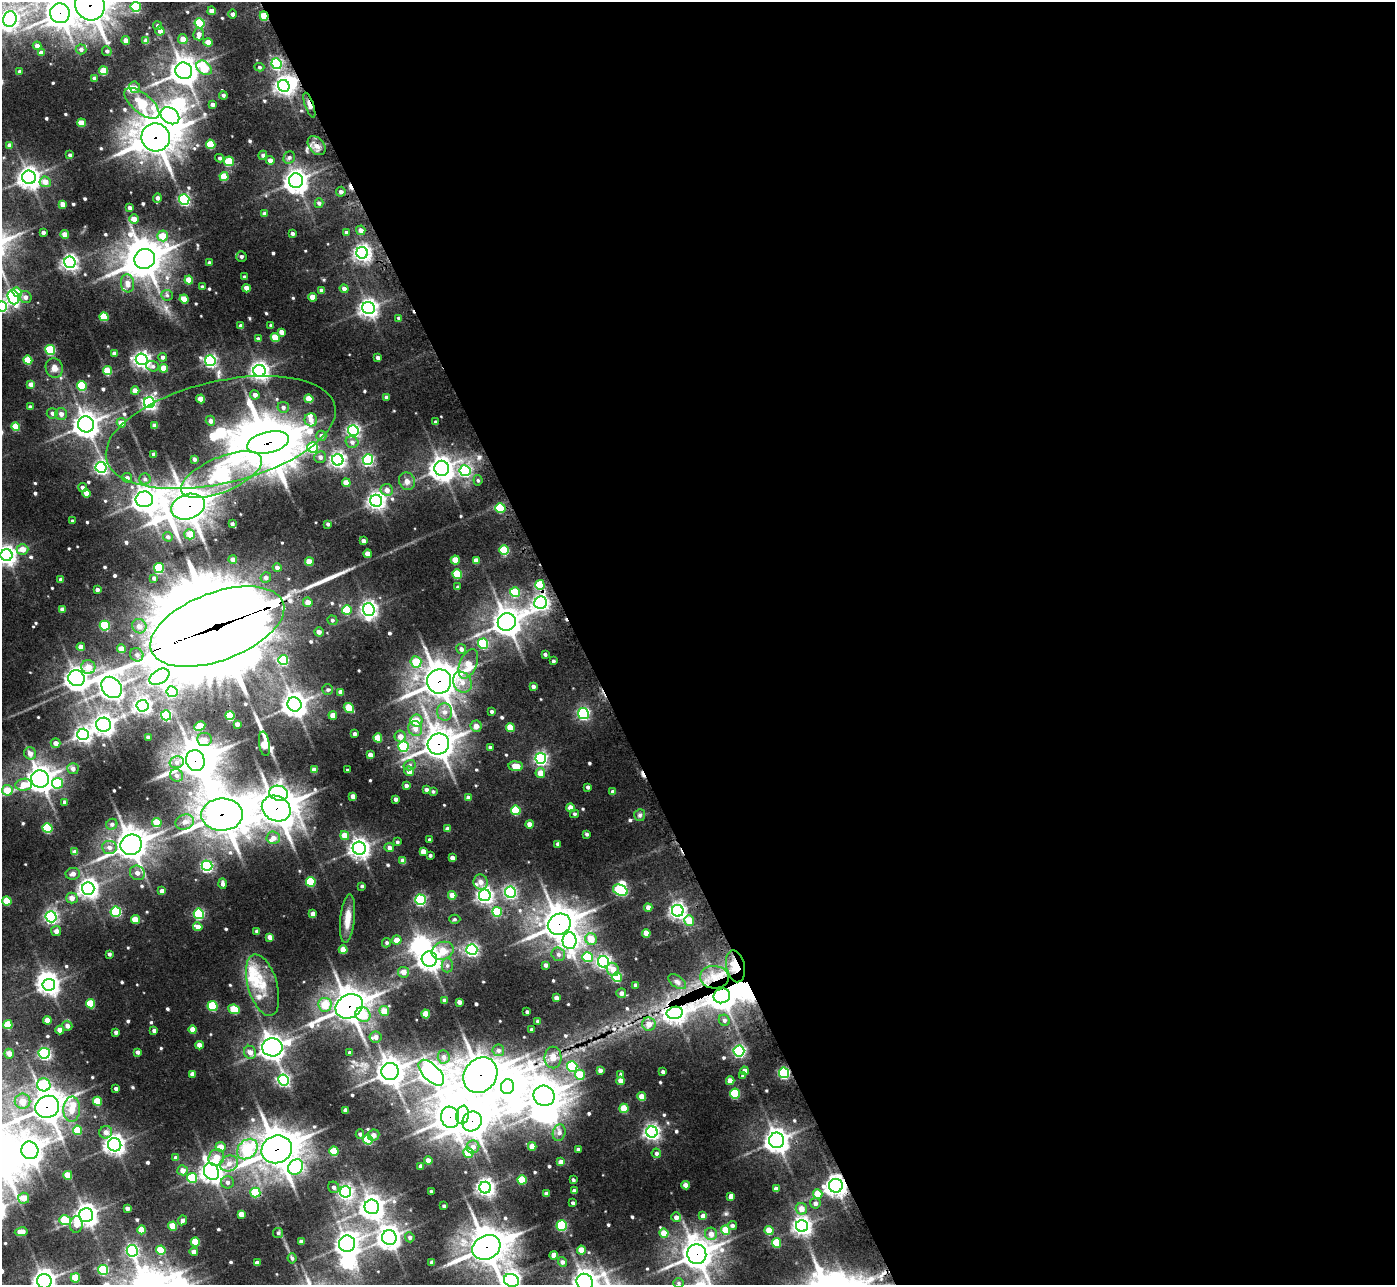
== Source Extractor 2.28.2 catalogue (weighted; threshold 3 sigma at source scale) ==
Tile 8 of 4 x 4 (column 4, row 2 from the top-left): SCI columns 4194-5586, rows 2719-4001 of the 5602 x 5572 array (HDU 1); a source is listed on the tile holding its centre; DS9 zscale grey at full resolution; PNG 1397 x 1287 px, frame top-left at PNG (2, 2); each listed source drawn as its Kron ellipse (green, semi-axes under 4 px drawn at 4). Shown black and unused: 59% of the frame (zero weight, under 2 of 3 exposures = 2% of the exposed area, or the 3 px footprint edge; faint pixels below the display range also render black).
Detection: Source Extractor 2.28.2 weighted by HDU 2 'WHT'; one run over the whole footprint, this tile lists its part. Background 0.0429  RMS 0.0097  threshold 0.0437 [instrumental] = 3 sigma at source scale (4.5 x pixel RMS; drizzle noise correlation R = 1.50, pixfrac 1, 0.05/0.05 arcsec/px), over >= 5 px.
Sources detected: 602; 17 inside a brighter object's white glare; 2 cosmic-ray / hot-pixel residue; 1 long thin detection or spike segment (spike, bleed or trail) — neither listed nor drawn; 14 inside a brighter listed object's ellipse — not listed separately; of the other 568, all 500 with FLUX_AUTO >= 1.32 (the completeness limit of this list) listed and drawn (68 fainter detections not listed), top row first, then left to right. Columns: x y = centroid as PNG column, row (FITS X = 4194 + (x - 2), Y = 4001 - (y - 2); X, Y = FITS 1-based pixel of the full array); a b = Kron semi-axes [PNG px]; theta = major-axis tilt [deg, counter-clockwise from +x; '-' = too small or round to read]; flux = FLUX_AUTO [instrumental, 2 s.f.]
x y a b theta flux
90 5 15 14 - 930
136 7 5 5 - 57
212 11 4 4 - 6.3
60 13 10 10 - 660
232 14 4 4 - 2.7
264 16 5 3 - 26
10 19 8 6 77 260
200 23 5 5 - 59
157 25 4 4 - 1.6
160 31 4 4 - 4.2
199 34 6 5 - 4.1
183 39 5 5 - 7.7
126 41 4 4 - 7.5
146 41 4 4 - 7
208 42 4 4 - 11
37 46 4 4 - 3.5
81 49 5 5 - 2.6
107 51 5 5 - 1.8
41 53 4 4 - 4.1
277 64 5 5 - 91
259 67 5 4 - 1.4
204 68 8 6 -41 22
20 71 3 3 - 2.1
104 71 4 4 - 19
184 71 8 8 - 840
94 78 3 3 - 2.6
284 86 6 5 - 310
135 87 6 5 - 3.2
223 95 4 4 - 2
142 103 21 9 -39 41
212 104 4 3 - 2.9
309 105 13 4 -71 7.5
170 116 10 7 -35 380
82 123 4 4 - 13
156 137 14 14 - 960
211 144 5 4 - 24
9 145 4 3 - 2.9
317 146 11 7 -50 5.1
70 155 4 3 - 2.2
263 155 4 4 - 1.6
220 158 4 4 - 1.8
289 158 6 5 - 2
270 160 4 4 - 3.6
229 161 5 4 - 29
224 176 4 4 - 22
29 177 7 6 - 480
296 181 7 7 - 560
45 182 5 5 - 7.7
341 192 5 5 - 2.4
157 198 4 4 - 2.8
184 200 5 5 - 110
319 203 5 4 - 1.6
63 204 4 4 - 6
130 208 4 3 - 2.9
264 214 4 4 - 2.4
134 219 5 4 - 7.8
361 230 5 4 - 4.7
43 232 4 3 - 2.6
347 232 4 3 - 2.2
292 234 3 3 - 1.9
65 235 4 4 - 9.6
163 236 5 5 - 14
362 253 6 5 - 280
241 256 5 5 - 1.9
145 259 10 9 - 960
70 262 6 5 - 260
209 263 3 3 - 1.9
244 277 3 3 - 1.9
189 280 4 4 - 14
127 283 9 6 -84 6.1
202 287 3 3 - 1.8
246 288 4 4 - 6.4
344 289 4 4 - 3.2
322 290 3 3 - 2.5
17 292 5 4 - 15
167 295 5 5 - 1.7
13 297 7 5 -70 130
25 297 6 6 - 3.6
312 297 4 4 - 7.5
184 299 4 4 - 16
2 306 5 5 - 100
368 308 6 6 - 360
104 317 4 4 - 28
399 318 4 3 - 1.6
271 325 3 3 - 1.4
241 326 4 4 - 2.6
281 332 4 4 - 5.1
275 337 4 4 - 19
258 339 4 3 - 2.5
50 350 5 4 - 48
114 353 4 4 - 4.3
163 357 4 4 - 2.2
378 357 3 3 - 2
142 359 6 5 - 270
28 360 4 4 - 20
210 361 5 5 - 150
153 366 6 5 - 2.2
54 368 10 8 -74 4.5
164 368 4 4 - 13
107 371 4 4 - 19
260 371 6 6 - 350
31 384 4 4 - 5.7
82 386 5 4 - 41
135 391 4 4 - 8.3
255 395 4 4 - 4
386 397 4 3 - 2.9
201 399 4 4 - 10
309 399 4 4 - 14
149 403 5 5 - 190
30 407 4 3 - 2.8
283 407 6 5 - 2.5
52 413 5 5 - 2.6
61 414 6 6 - 4
311 420 6 6 - 5
210 421 5 4 - 3.2
436 422 3 3 - 2.2
121 423 5 4 - 8.1
86 424 8 8 - 620
155 426 4 4 - 5
15 427 4 4 - 18
353 430 5 5 - 160
221 432 117 51 13 230
321 436 5 5 - 2.8
268 442 21 10 14 1400
352 442 6 5 - 2.7
313 447 5 5 - 64
154 454 4 4 - 4.4
320 457 6 6 - 3
194 459 4 3 - 2.2
338 460 6 5 - 240
368 460 5 5 - 92
101 467 5 5 - 160
442 468 7 7 - 580
465 471 5 5 - 110
222 475 43 17 23 300
127 478 5 4 - 2.7
145 479 5 5 - 2
478 480 5 4 - 1.5
407 481 9 7 -64 4.8
346 483 4 4 - 9.2
82 487 4 4 - 2.2
387 490 6 6 - 5.3
86 493 4 4 - 7.1
144 499 8 8 - 600
376 501 6 6 - 320
188 507 17 12 19 1300
500 508 5 5 - 35
73 521 3 3 - 2.4
232 524 4 3 - 2.1
328 524 3 3 - 1.7
189 534 5 5 - 9.2
168 537 5 4 - 1.9
363 541 4 3 - 3.2
22 549 6 5 - 7.7
504 550 5 4 - 36
367 554 4 4 - 6.7
6 555 6 6 - 380
233 559 4 4 - 3.6
455 560 4 4 - 13
476 560 4 4 - 6.7
309 562 4 4 - 13
159 568 5 5 - 45
277 568 4 4 - 3
457 574 5 4 - 30
154 578 3 3 - 2.1
266 578 5 5 - 2.5
61 580 4 4 - 3.7
540 585 5 4 - 29
458 587 3 3 - 1.7
97 590 3 3 - 2.3
515 592 5 5 - 29
308 602 5 4 - 6.4
541 603 6 6 - 230
62 609 4 4 - 4.2
369 609 6 6 - 270
347 610 5 5 - 36
332 620 5 4 - 1.8
507 622 9 8 - 790
105 626 5 5 - 53
139 626 7 7 - 5.5
217 627 70 34 21 18000
319 632 5 4 - 3.4
483 644 5 5 - 53
81 647 4 4 - 7.1
122 649 4 4 - 12
461 649 5 5 - 3.2
545 654 3 3 - 1.8
137 655 7 6 - 3.2
283 660 5 5 - 43
553 661 3 3 - 1.5
416 662 5 5 - 18
468 664 15 8 67 17
88 667 7 7 - 8.7
159 677 11 7 32 270
76 678 8 8 - 440
439 681 12 12 - 1100
462 682 11 9 -60 7.9
112 687 11 9 -51 490
533 687 4 3 - 2.4
328 690 5 5 - 1.7
172 692 5 5 - 47
340 692 4 4 - 4.6
294 704 7 7 - 620
142 706 6 6 - 270
349 708 5 4 - 25
492 711 3 3 - 1.6
444 712 8 7 - 5.1
583 714 5 5 - 120
166 715 5 5 - 76
333 715 4 4 - 7.9
230 716 4 4 - 28
417 721 6 6 - 11
237 724 4 3 - 3.2
104 725 7 7 - 370
200 726 5 4 - 16
476 726 5 5 - 4.9
510 727 4 4 - 16
415 728 7 6 - 5.6
83 734 6 5 - 240
354 734 3 3 - 2.3
400 736 6 5 - 6.4
148 737 3 3 - 2.3
378 738 4 4 - 14
204 740 7 6 - 5
56 743 5 4 - 4.7
264 744 12 5 -81 21
438 744 11 10 - 830
403 746 5 5 - 51
490 747 4 3 - 2
30 753 6 5 - 5.1
370 755 4 4 - 5.2
541 758 5 5 - 160
195 761 10 9 - 970
177 762 7 5 14 3.4
410 765 6 5 - 2.1
516 766 7 4 -5 12
73 769 5 5 - 3.3
314 770 4 4 - 6.5
348 770 3 3 - 1.4
409 771 5 4 - 5.6
540 773 5 4 - 9.5
176 775 6 6 - 3
40 779 9 8 - 630
57 783 5 5 - 35
24 785 8 6 8 12
406 786 4 3 - 2.6
588 787 3 3 - 1.9
7 790 5 5 - 16
426 790 4 4 - 2.6
433 791 4 3 - 1.4
613 792 4 4 - 3.4
279 793 9 7 -17 80
353 796 4 4 - 7
468 798 4 4 - 4.8
395 799 4 3 - 2.5
65 802 4 3 - 2
571 808 4 4 - 9.2
276 809 15 12 -25 1200
516 810 5 4 - 31
574 814 4 3 - 1.4
222 815 21 16 1 1400
640 815 6 5 - 1.9
157 822 5 4 - 15
185 822 9 7 18 5.5
112 824 6 5 - 2.2
529 824 4 4 - 5.7
48 828 5 5 - 49
448 829 4 3 - 3.3
587 834 3 3 - 1.5
345 836 5 4 - 12
273 838 7 6 - 5.4
430 840 3 3 - 1.5
397 842 4 3 - 1.4
558 844 4 3 - 2.8
131 845 11 10 - 920
109 847 7 6 - 4.4
359 848 6 6 - 360
389 848 5 4 - 3.4
423 851 4 4 - 5.4
75 852 4 4 - 5.1
430 855 3 3 - 1.5
452 858 4 3 - 4.1
403 861 4 4 - 6.7
207 866 5 5 - 120
137 873 8 7 - 4.6
73 874 7 6 - 4
311 882 5 4 - 40
481 882 7 7 - 5.2
223 884 5 4 - 3
362 886 4 3 - 1.3
88 888 6 6 - 380
620 890 7 5 -23 80
162 891 4 4 - 4.9
510 892 5 5 - 130
452 895 4 4 - 8.7
485 895 6 6 - 270
72 898 6 5 - 5.3
420 900 5 5 - 99
7 901 4 4 - 19
648 907 4 4 - 4.6
678 911 6 6 - 270
116 912 5 5 - 66
497 912 5 5 - 37
199 914 5 5 - 74
313 914 4 4 - 5.2
51 917 5 5 - 170
348 919 24 7 84 10
455 919 6 4 1 1.4
135 920 4 4 - 14
689 921 5 5 - 16
559 924 12 10 30 1000
198 927 5 4 - 6.2
56 931 5 5 - 4
257 931 4 3 - 3.2
646 933 4 4 - 9.8
270 937 4 4 - 5.1
591 939 6 5 - 13
397 940 5 4 - 7.4
569 941 8 7 - 250
387 943 5 4 - 1.5
343 950 4 4 - 12
472 950 5 5 - 150
443 951 11 8 20 14
109 954 3 3 - 1.9
558 954 7 6 - 2.9
587 957 5 5 - 41
429 959 7 7 - 420
603 962 6 5 - 180
447 965 7 5 89 2.4
546 965 4 3 - 2.5
735 966 16 9 -77 13
613 969 7 6 - 7.5
403 972 5 5 - 5.5
617 977 5 5 - 41
714 977 14 11 -4 13
677 982 10 5 -36 2.8
49 985 6 6 - 400
262 985 32 14 -73 27
636 985 4 3 - 3.1
621 993 5 5 - 2.8
722 996 8 7 - 750
556 998 4 3 - 3.6
444 1000 4 4 - 2.4
459 1002 4 4 - 4
90 1004 5 4 - 24
325 1005 7 6 - 14
213 1006 5 5 - 44
349 1006 14 11 29 890
234 1009 6 4 -23 27
384 1011 5 5 - 13
527 1012 3 3 - 1.6
675 1013 8 6 10 390
426 1014 4 4 - 15
363 1015 8 7 - 16
47 1020 4 4 - 7.6
724 1020 6 5 - 2.1
538 1021 4 3 - 2.5
649 1024 7 6 - 5.8
8 1025 5 4 - 22
67 1026 5 5 - 3.9
193 1029 4 4 - 8.4
531 1029 3 3 - 1.5
60 1030 4 4 - 7.4
154 1031 4 3 - 2.3
116 1032 3 3 - 2.3
376 1037 6 5 - 3.9
199 1045 4 4 - 6.3
272 1047 10 9 - 560
498 1050 6 5 - 2.5
739 1051 5 5 - 130
138 1052 4 3 - 2.6
250 1052 7 6 - 5.3
44 1053 5 5 - 140
350 1053 3 3 - 2
9 1054 5 4 - 5.3
444 1057 6 6 - 3
553 1057 11 8 -87 7.7
572 1066 5 5 - 57
600 1070 4 4 - 2.8
390 1071 8 8 - 720
745 1071 4 4 - 5.6
663 1072 4 3 - 2.3
431 1073 16 8 -45 460
784 1073 5 5 - 100
192 1074 4 4 - 3.5
621 1074 4 4 - 1.8
480 1075 19 16 54 1400
580 1075 5 5 - 18
743 1076 4 4 - 2
283 1080 5 5 - 130
621 1081 4 4 - 6.6
730 1081 4 4 - 6.7
44 1085 6 6 - 80
507 1087 7 6 - 230
116 1089 4 3 - 2.4
735 1094 5 5 - 48
544 1096 10 10 - 920
642 1097 4 4 - 11
23 1101 8 7 - 7.8
97 1101 4 4 - 19
47 1107 12 11 - 870
624 1108 4 4 - 20
72 1109 12 8 87 11
345 1110 4 3 - 3.2
463 1115 9 6 81 100
450 1117 11 9 -82 780
472 1121 10 9 - 810
77 1130 4 4 - 16
106 1132 6 6 - 4.8
652 1132 6 5 - 250
559 1133 8 6 73 3.3
360 1134 4 4 - 1.8
373 1135 6 5 - 3.9
368 1140 5 5 - 45
777 1140 8 7 - 520
115 1145 7 6 - 360
532 1146 4 4 - 7.3
221 1147 5 5 - 7.6
473 1147 6 6 - 4.3
247 1149 11 8 45 35
277 1149 15 13 25 1300
578 1149 4 3 - 2
30 1150 9 8 - 630
334 1151 4 4 - 20
468 1153 5 5 - 11
656 1153 5 4 - 1.8
216 1157 9 7 60 13
176 1158 4 4 - 4
428 1161 4 4 - 7
561 1162 4 4 - 6.1
229 1163 9 7 24 6.8
421 1166 4 3 - 3.5
296 1167 8 6 46 56
183 1170 5 5 - 5.7
211 1172 9 7 -57 470
68 1175 4 4 - 16
192 1178 5 5 - 33
522 1180 4 4 - 26
573 1180 3 3 - 1.5
227 1182 6 6 - 2.9
685 1185 4 4 - 5.7
836 1186 7 7 - 400
334 1187 6 5 - 2.6
485 1188 6 6 - 320
776 1189 4 4 - 4.3
431 1191 3 3 - 1.4
574 1191 4 4 - 3.2
255 1192 5 5 - 33
346 1192 5 5 - 170
546 1194 4 4 - 3.8
818 1194 4 4 - 16
731 1196 4 4 - 4.6
24 1198 5 5 - 9.6
573 1203 3 3 - 1.6
815 1203 5 5 - 3.2
444 1206 3 3 - 1.8
372 1207 7 7 - 570
127 1208 4 3 - 2.9
801 1209 6 5 - 7.4
241 1214 4 4 - 6.8
86 1215 7 7 - 440
703 1216 4 4 - 4.4
676 1217 5 4 - 3.9
65 1220 6 5 - 26
182 1220 5 4 - 2.3
76 1225 8 6 87 6.8
562 1225 5 5 - 72
173 1226 5 4 - 15
732 1226 4 4 - 2.3
802 1226 6 6 - 340
142 1230 4 4 - 13
726 1230 5 4 - 17
769 1230 4 4 - 16
21 1232 6 4 9 8.8
278 1233 5 5 - 1.5
664 1233 4 4 - 14
711 1234 6 6 - 5.5
410 1237 5 4 - 2.1
389 1238 7 7 - 490
195 1242 4 4 - 19
301 1242 3 3 - 2.6
776 1243 5 4 - 24
347 1244 8 8 - 450
486 1247 14 11 28 1200
161 1250 5 4 - 23
581 1250 4 4 - 11
132 1251 6 5 - 140
194 1252 4 4 - 4.1
697 1254 10 9 - 960
554 1255 4 4 - 8
292 1258 5 4 - 1.4
432 1262 4 3 - 2.9
562 1262 5 4 - 2.5
257 1263 4 3 - 3.3
103 1270 5 5 - 64
75 1278 5 4 - 21
511 1280 8 6 -20 280
44 1281 7 7 - 490
585 1282 8 8 - 690
679 1283 5 5 - 1.5
Overlapping masked pixels (flux is a lower limit): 31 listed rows (the first 20) at x y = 90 5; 60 13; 264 16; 309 105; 156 137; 221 432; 268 442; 188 507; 500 508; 217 627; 439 681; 438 744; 195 761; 276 809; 222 815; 559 924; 735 966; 714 977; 722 996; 349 1006
Isophote crosses this tile's border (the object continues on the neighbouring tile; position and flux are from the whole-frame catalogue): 8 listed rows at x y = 90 5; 60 13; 10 19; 2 306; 6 555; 511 1280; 44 1281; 585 1282
Unlisted compact peaks at least as high as the median listed source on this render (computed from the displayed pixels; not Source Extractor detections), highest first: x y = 583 809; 726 1214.